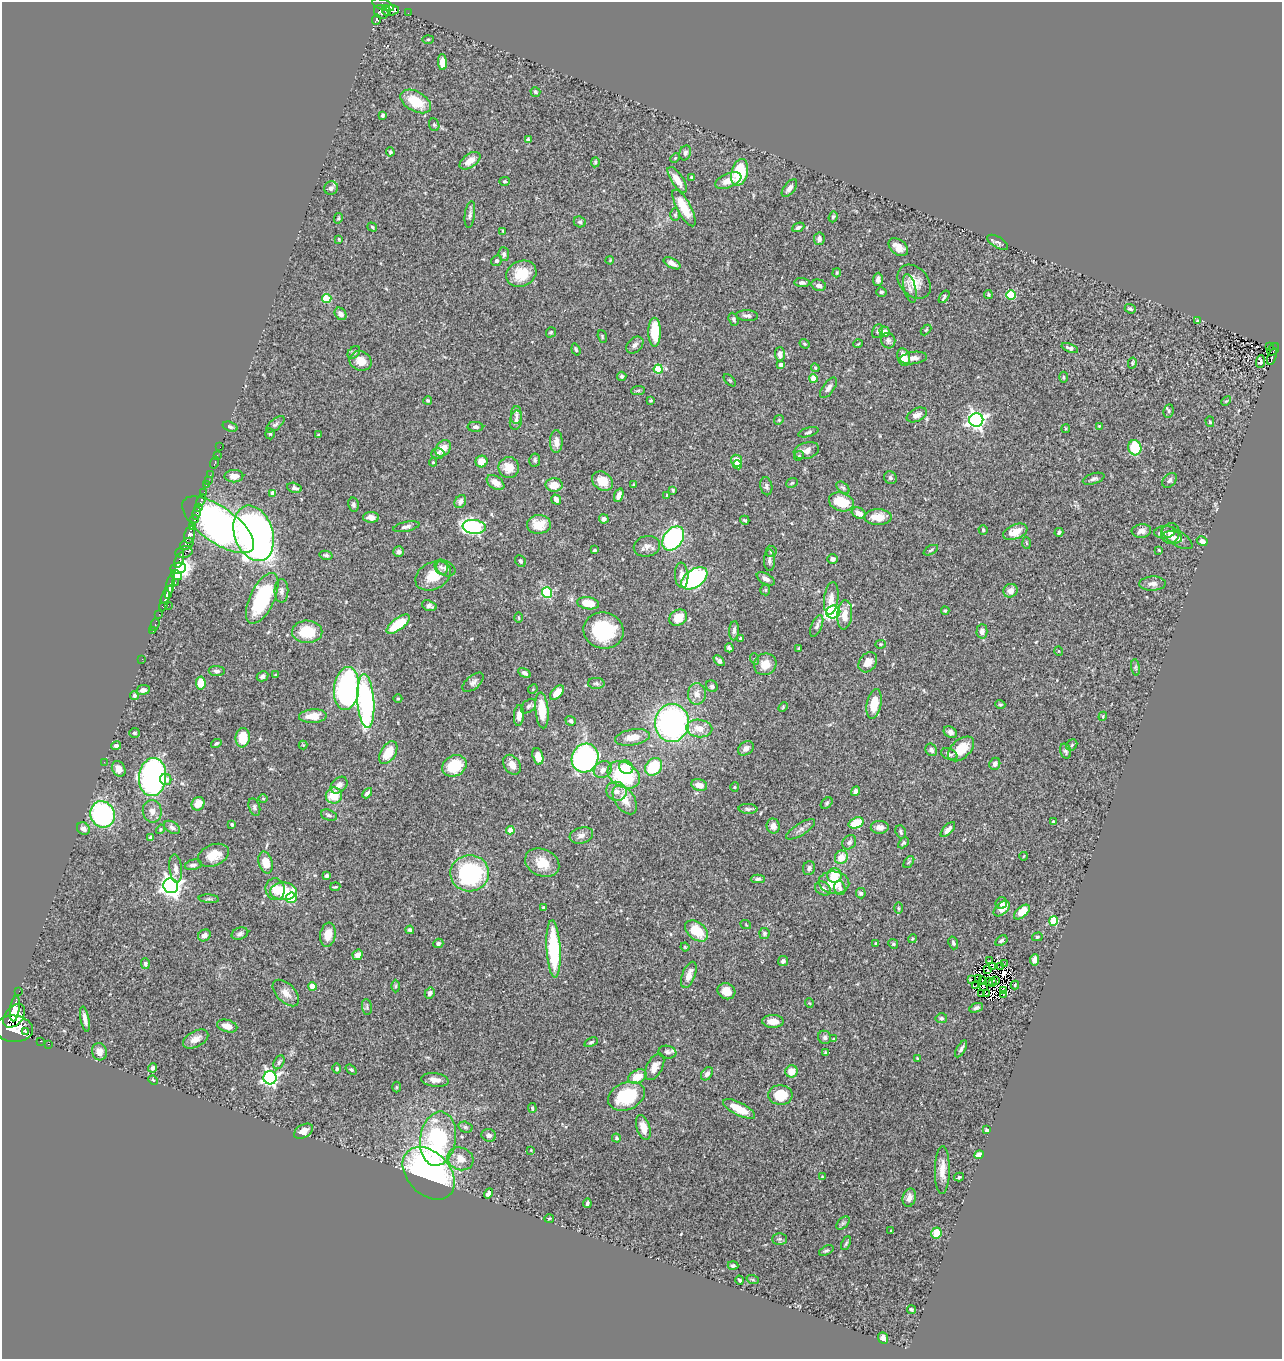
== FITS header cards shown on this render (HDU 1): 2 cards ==
NAXIS1  =                 1280
NAXIS2  =                 1357

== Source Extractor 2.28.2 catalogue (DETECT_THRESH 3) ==
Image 1280 x 1357 px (HDU 1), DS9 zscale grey, 1 PNG px = 1 image px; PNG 1284 x 1361 px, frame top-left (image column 1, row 1357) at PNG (2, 2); each listed source drawn as its Kron ellipse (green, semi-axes under 4 px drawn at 4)
Background 0.911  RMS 0.028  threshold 0.0826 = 3 sigma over >= 5 px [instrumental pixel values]
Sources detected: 464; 3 with non-positive FLUX_AUTO (blend fragments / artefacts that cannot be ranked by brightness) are neither listed nor drawn; the other 461 listed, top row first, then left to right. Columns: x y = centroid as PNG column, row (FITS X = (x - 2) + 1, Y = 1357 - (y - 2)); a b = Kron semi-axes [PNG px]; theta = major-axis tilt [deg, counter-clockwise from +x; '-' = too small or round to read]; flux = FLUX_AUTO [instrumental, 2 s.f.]
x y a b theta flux
383 5 12 5 -20 580
386 10 5 2 - 290
391 10 8 5 10 390
381 12 7 6 - 370
408 13 2 2 - 4.6
377 20 5 4 - 290
428 39 5 3 - 1.9
442 62 8 4 -87 15
535 92 5 4 - 3
416 101 17 10 -29 52
383 115 3 3 - 3.2
434 125 6 5 - 3
528 140 4 4 - 6.8
390 152 4 4 - 2.8
685 153 8 5 71 5.6
675 158 5 3 - 1.9
470 161 12 6 36 19
595 162 5 4 - 2.7
740 172 14 8 74 91
692 177 4 3 - 2.6
677 180 15 6 -57 19
504 181 5 4 - 2.3
728 181 14 7 21 18
331 188 7 6 - 8.2
789 188 10 5 52 9.2
684 208 20 7 -61 46
470 215 13 5 83 6.3
675 215 6 5 - 2.7
833 217 6 4 70 3
338 218 5 4 - 2.3
580 222 6 5 - 3.7
372 227 5 3 - 2.3
798 227 6 4 24 4.2
503 231 4 3 - 2
339 239 3 2 - 1.6
819 239 6 5 - 6.3
998 242 12 5 -31 5.6
898 247 11 7 -40 19
504 254 7 5 -83 5
610 260 4 3 - 1.6
497 261 6 5 - 4.2
672 263 9 4 -29 11
837 273 5 3 - 1.9
521 274 15 12 26 48
878 279 6 5 - 7.5
914 282 19 14 -47 27
802 283 7 4 -5 5.1
819 285 7 5 -16 7.9
910 289 14 6 -77 7.2
881 292 5 4 - 3.7
988 295 4 4 - 2.5
1011 295 4 4 - 92
944 297 7 3 55 2.9
327 299 4 4 - 64
1130 309 6 4 -20 4.7
341 314 7 5 -52 6.8
747 316 11 5 -3 6.4
733 319 6 4 -68 3.6
1197 321 4 3 - 3.1
926 330 6 4 45 2.1
877 331 7 5 65 3.5
551 332 5 5 - 2.6
655 332 14 6 -90 51
885 332 5 5 - 11
602 337 7 4 -73 2.2
888 341 8 7 - 5.3
804 344 5 4 - 1.9
858 344 5 3 - 1.5
635 345 10 7 45 7.2
1269 346 3 2 - 22
1070 348 9 4 -20 5.7
1273 349 7 4 54 120
576 350 6 4 -71 3.1
354 353 7 5 47 3.7
780 354 7 5 -89 8.7
1272 356 9 3 72 89
904 357 9 6 -73 21
914 358 13 6 7 9.8
361 361 11 9 -22 23
1260 361 6 4 86 4.8
1132 363 6 4 77 2.6
781 365 4 4 - 6.7
815 368 4 4 - 2.3
658 369 4 4 - 71
622 376 4 4 - 3.2
1063 377 5 3 - 2
813 378 4 4 - 33
730 380 8 3 -45 2.1
828 388 12 5 54 7.9
638 390 7 4 2 2.6
428 400 4 4 - 3
651 400 3 3 - 2.5
1226 401 5 3 - 1.9
1169 411 7 5 81 3.2
516 415 9 5 89 6.5
917 415 11 6 25 9.7
516 420 10 6 80 7.6
779 420 5 4 - 2.3
976 420 7 7 - 770
1210 422 5 4 - 2.5
275 424 11 5 39 5.4
1099 426 4 4 - 1.6
230 427 8 4 -19 4.4
475 427 8 5 0 5
1066 429 4 4 - 2
808 432 10 4 17 4.1
270 434 5 4 - 2.7
319 435 4 3 - 1.8
556 442 11 6 90 14
220 447 2 2 - 9
443 448 9 6 52 21
1135 448 7 6 - 68
806 451 13 8 16 14
438 454 6 5 - 7.9
217 455 2 2 - 7.4
799 456 5 4 - 2.2
535 460 6 5 - 4.2
481 461 6 6 - 19
737 461 6 5 - 33
433 462 4 4 - 1.8
214 463 6 2 72 16
737 465 4 3 - 13
509 468 10 10 - 26
210 475 2 2 - 12
234 476 9 6 1 16
890 478 6 6 - 4.3
1094 479 11 5 17 5.9
208 480 2 2 - 13
1170 480 8 6 49 5.3
602 481 11 9 -35 27
496 483 10 6 -35 15
792 483 6 4 23 2.7
633 484 4 3 - 1.5
206 485 2 2 - 7.8
554 485 8 6 -2 26
766 486 9 6 -80 5.2
294 488 7 5 -14 5.9
843 488 7 5 -40 3.9
673 490 4 3 - 2.3
204 492 2 2 - 8
273 493 4 4 - 18
619 495 7 4 70 11
667 495 4 3 - 1.9
556 499 5 4 - 10
201 500 6 3 67 190
460 501 7 5 56 7.7
841 502 13 9 -17 50
353 505 7 5 -78 4.1
198 508 2 2 - 180
197 513 7 3 78 460
859 513 7 5 -29 17
371 517 8 5 -2 12
878 517 14 8 0 27
194 519 4 3 - 670
604 519 5 4 - 6.3
745 520 5 3 - 2.4
539 524 12 9 2 30
218 525 42 18 -35 1200
192 527 4 3 - 540
406 527 13 5 12 6.9
474 527 11 7 -6 330
983 530 5 4 - 3
1141 531 10 7 6 10
1015 532 13 7 21 27
1059 532 4 3 - 4.1
1164 532 10 6 4 7.4
254 533 28 19 -72 1100
1170 533 10 9 - 9.5
190 535 9 5 77 1600
1172 537 10 6 -7 6.8
673 538 13 9 54 250
1177 538 18 7 -33 11
1202 541 5 4 - 7.4
1026 543 6 4 -88 2
187 544 7 5 39 230
647 546 13 10 13 12
594 550 3 3 - 2.6
931 550 8 4 28 3.2
1159 550 3 2 - 1.8
771 551 5 5 - 4.4
184 552 8 5 11 550
399 552 5 5 - 6.5
326 555 7 4 -13 4
832 559 5 4 - 6.7
179 560 8 3 68 450
770 560 11 5 -90 5.8
520 561 6 5 - 3.9
441 567 8 6 -67 5.4
178 568 8 5 8 700
446 568 10 7 -29 6.9
177 575 6 4 -35 140
682 575 13 6 -86 15
433 576 19 13 25 38
694 578 15 8 35 240
766 579 10 5 -29 7.4
175 583 3 2 - 69
1153 584 13 7 2 10
170 586 13 3 76 1100
765 590 5 5 - 2.5
281 591 12 7 -90 7.8
1010 591 7 6 - 14
547 592 5 5 - 160
167 594 9 4 64 590
262 598 27 12 64 170
831 598 16 7 83 14
165 601 11 3 75 500
588 603 11 6 -7 39
168 605 2 2 - 14
429 606 7 5 -20 5.8
945 611 4 3 - 2.2
833 612 7 6 - 220
159 614 2 2 - 12
845 615 15 7 85 22
519 618 5 2 - 1.9
678 618 9 7 35 27
398 624 13 6 38 62
155 625 7 3 74 50
817 626 11 5 68 6.1
153 631 4 2 - 21
603 631 20 18 -13 110
734 631 9 5 85 5
982 631 7 5 89 11
307 632 15 11 0 60
740 638 3 3 - 2
880 644 5 4 - 2.4
729 648 4 3 - 4.2
799 648 3 3 - 2.4
1059 651 4 3 - 1.2
142 659 2 2 - 10
755 659 6 4 -72 2.3
719 661 6 4 -45 5.4
868 662 11 8 52 20
765 664 11 10 - 24
1136 667 8 4 -82 3.5
217 671 8 5 -3 5
525 673 7 4 -31 5.6
275 675 4 3 - 1.8
262 676 6 5 - 4.1
473 682 12 6 41 7.4
201 683 6 5 - 36
596 683 8 5 -2 4.1
712 686 6 5 - 4.9
346 689 21 12 83 450
533 689 5 4 - 2.1
143 690 6 5 - 7.6
557 693 8 5 46 29
697 694 10 9 - 14
134 695 4 4 - 3.7
398 699 4 3 - 1.7
366 701 27 8 -86 350
874 704 15 7 78 40
1000 704 5 4 - 2.6
529 706 9 5 42 5.2
783 707 5 3 - 1.9
542 710 18 6 -85 53
519 715 10 5 86 13
313 716 14 7 4 28
1103 716 4 3 - 1.7
571 721 5 4 - 5.9
672 723 19 17 86 470
699 728 13 8 -8 23
950 732 7 5 -31 6.8
134 733 5 5 - 2.9
632 737 17 8 10 24
243 738 10 7 83 46
216 743 5 3 - 3.2
303 745 4 4 - 1.6
1072 745 6 5 - 2.9
116 746 5 4 - 6.1
746 748 8 6 38 9.1
961 749 15 9 42 40
931 750 6 5 - 5.9
1065 751 8 5 -74 4.1
388 753 12 7 58 37
949 754 8 5 -22 4.8
538 756 8 5 -74 24
585 758 15 13 63 400
104 762 2 2 - 7
995 764 6 5 - 8.8
512 765 11 8 -56 15
454 766 12 10 31 59
626 767 7 6 - 26
654 767 10 7 48 76
119 769 8 6 -59 12
603 770 9 8 - 11
624 775 17 12 -30 150
153 777 19 13 85 490
166 779 6 5 - 15
339 785 10 7 44 12
699 785 8 6 -19 15
735 787 5 4 - 2
616 791 10 9 - 15
855 791 5 4 - 8.3
367 793 6 4 46 5.1
334 796 8 8 - 40
263 799 4 3 - 1.6
625 800 16 10 -56 29
827 803 7 4 42 3.1
198 804 7 6 - 23
254 807 9 5 -70 4.4
748 809 9 5 -3 4.2
152 811 11 9 -81 13
102 814 13 12 - 260
329 815 8 5 -21 4.9
1053 822 4 3 - 6.3
856 823 8 5 20 41
232 824 3 3 - 2.9
773 826 7 6 - 11
172 827 9 5 -31 6.7
880 827 9 6 0 10
83 829 7 6 - 8
160 829 5 4 - 2.2
801 829 16 6 33 8.1
510 830 4 4 - 28
948 830 9 4 48 9.9
901 832 7 5 -69 3.8
581 835 12 8 16 11
151 838 4 4 - 17
849 842 8 6 50 6.1
903 843 6 4 46 3.4
213 855 16 10 23 32
1024 856 4 2 - 1.3
841 857 7 6 - 25
266 862 11 7 -75 25
909 862 7 3 52 2.1
542 863 18 13 -25 35
193 865 8 5 12 6.1
809 868 7 6 - 5.1
176 869 14 6 -84 10
469 873 19 18 - 230
834 875 7 7 - 34
327 876 4 3 - 3.5
758 879 7 4 1 4.7
834 883 15 11 -5 41
171 886 7 7 - 1100
335 887 5 2 - 2
840 888 7 5 -74 5.5
275 889 11 9 -85 20
823 889 8 6 -33 9.4
283 891 13 9 -1 64
861 893 5 5 - 5.3
291 898 5 5 - 99
209 899 10 4 -4 3.4
1001 903 6 5 - 7.3
544 908 4 3 - 3.1
899 908 6 4 -89 2.5
1002 909 9 5 41 24
1022 912 9 5 41 33
1054 921 5 4 - 86
746 925 5 3 - 1.6
410 930 4 3 - 3.5
697 931 13 8 -39 56
764 933 5 5 - 3.7
240 934 8 6 18 5.6
204 935 7 5 34 8.1
328 935 12 7 82 25
1037 937 5 4 - 2.5
912 939 4 3 - 1.8
1001 941 7 4 32 4.3
438 943 5 4 - 4.9
876 943 4 3 - 2.8
953 943 6 4 -71 4.1
893 944 5 4 - 2.4
685 947 4 2 - 1.7
554 949 29 7 -87 160
358 955 5 5 - 14
1035 960 5 4 - 11
783 961 5 5 - 4.7
990 961 3 2 - 2.9
145 964 5 4 - 4.3
1004 964 4 2 - 0.93
993 966 4 2 - 0.21
1000 967 2 2 - 2.1
988 970 3 3 - 3
689 975 14 6 69 16
971 979 3 2 - 0.45
979 979 4 2 - 0.98
996 980 4 2 - 0.29
983 981 2 2 - 0.62
988 981 3 2 - 2.1
993 982 3 2 - 1.4
976 985 3 2 - 1.2
1015 985 4 4 - 2
312 986 4 4 - 30
396 986 6 4 89 2.4
984 986 3 2 - 0.96
19 991 2 2 - 46
726 991 9 7 -23 19
1003 991 3 2 - 1.7
286 993 16 9 -45 16
430 993 6 4 59 5.5
986 993 3 2 - 0.94
981 994 3 2 - 1.9
1004 994 2 2 - 0.89
809 1003 5 3 - 1.3
367 1007 8 5 -84 3.5
976 1008 7 4 22 4.3
15 1009 13 5 82 2500
14 1016 13 9 50 3700
941 1018 6 5 - 4.1
85 1019 13 4 -79 9.3
773 1021 11 6 -1 16
227 1026 10 6 -15 19
14 1029 19 13 -5 6400
25 1031 4 3 - 260
825 1037 7 6 - 4.5
196 1039 14 8 28 15
834 1039 4 3 - 2.1
40 1041 2 2 - 5.3
591 1042 7 4 25 2.8
48 1044 3 2 - 21
961 1049 9 4 60 5.2
99 1052 9 7 -73 12
667 1052 9 6 -9 5.7
826 1053 4 3 - 5.5
917 1058 4 3 - 1.4
279 1062 7 5 61 3.7
655 1067 14 7 61 16
153 1068 4 4 - 4.1
337 1069 5 4 - 3
351 1070 6 4 -38 3.2
792 1071 6 6 - 26
707 1074 7 5 51 6.4
637 1077 10 6 26 31
270 1078 7 6 - 510
153 1080 5 4 - 2.5
435 1080 14 6 -7 13
396 1087 5 3 - 1.8
780 1095 12 10 -3 48
626 1096 19 13 22 97
532 1108 5 3 - 2.8
739 1109 18 6 -27 37
465 1127 7 5 -16 3.6
643 1127 13 6 -74 20
986 1130 4 3 - 3.5
304 1131 10 6 31 14
489 1135 7 6 - 7
616 1138 4 4 - 2.8
438 1139 27 18 81 240
531 1150 2 2 - 1.1
979 1155 5 4 - 12
460 1159 13 11 -24 21
942 1170 24 7 89 22
429 1173 30 21 -46 540
822 1177 3 3 - 1.5
959 1177 5 3 - 2.8
489 1193 5 4 - 5.8
909 1198 9 6 76 12
587 1203 5 3 - 4.9
549 1218 5 3 - 1.6
843 1223 8 5 44 4
891 1231 3 2 - 1.4
936 1233 5 5 - 30
779 1239 7 6 - 3.7
846 1243 7 3 64 2.7
826 1251 8 4 25 3.9
733 1266 5 4 - 3.4
740 1280 4 3 - 3.2
753 1280 6 4 -19 2.1
911 1309 5 3 - 2.7
883 1338 6 5 - 8.3
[3 non-positive-flux detections neither listed nor drawn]